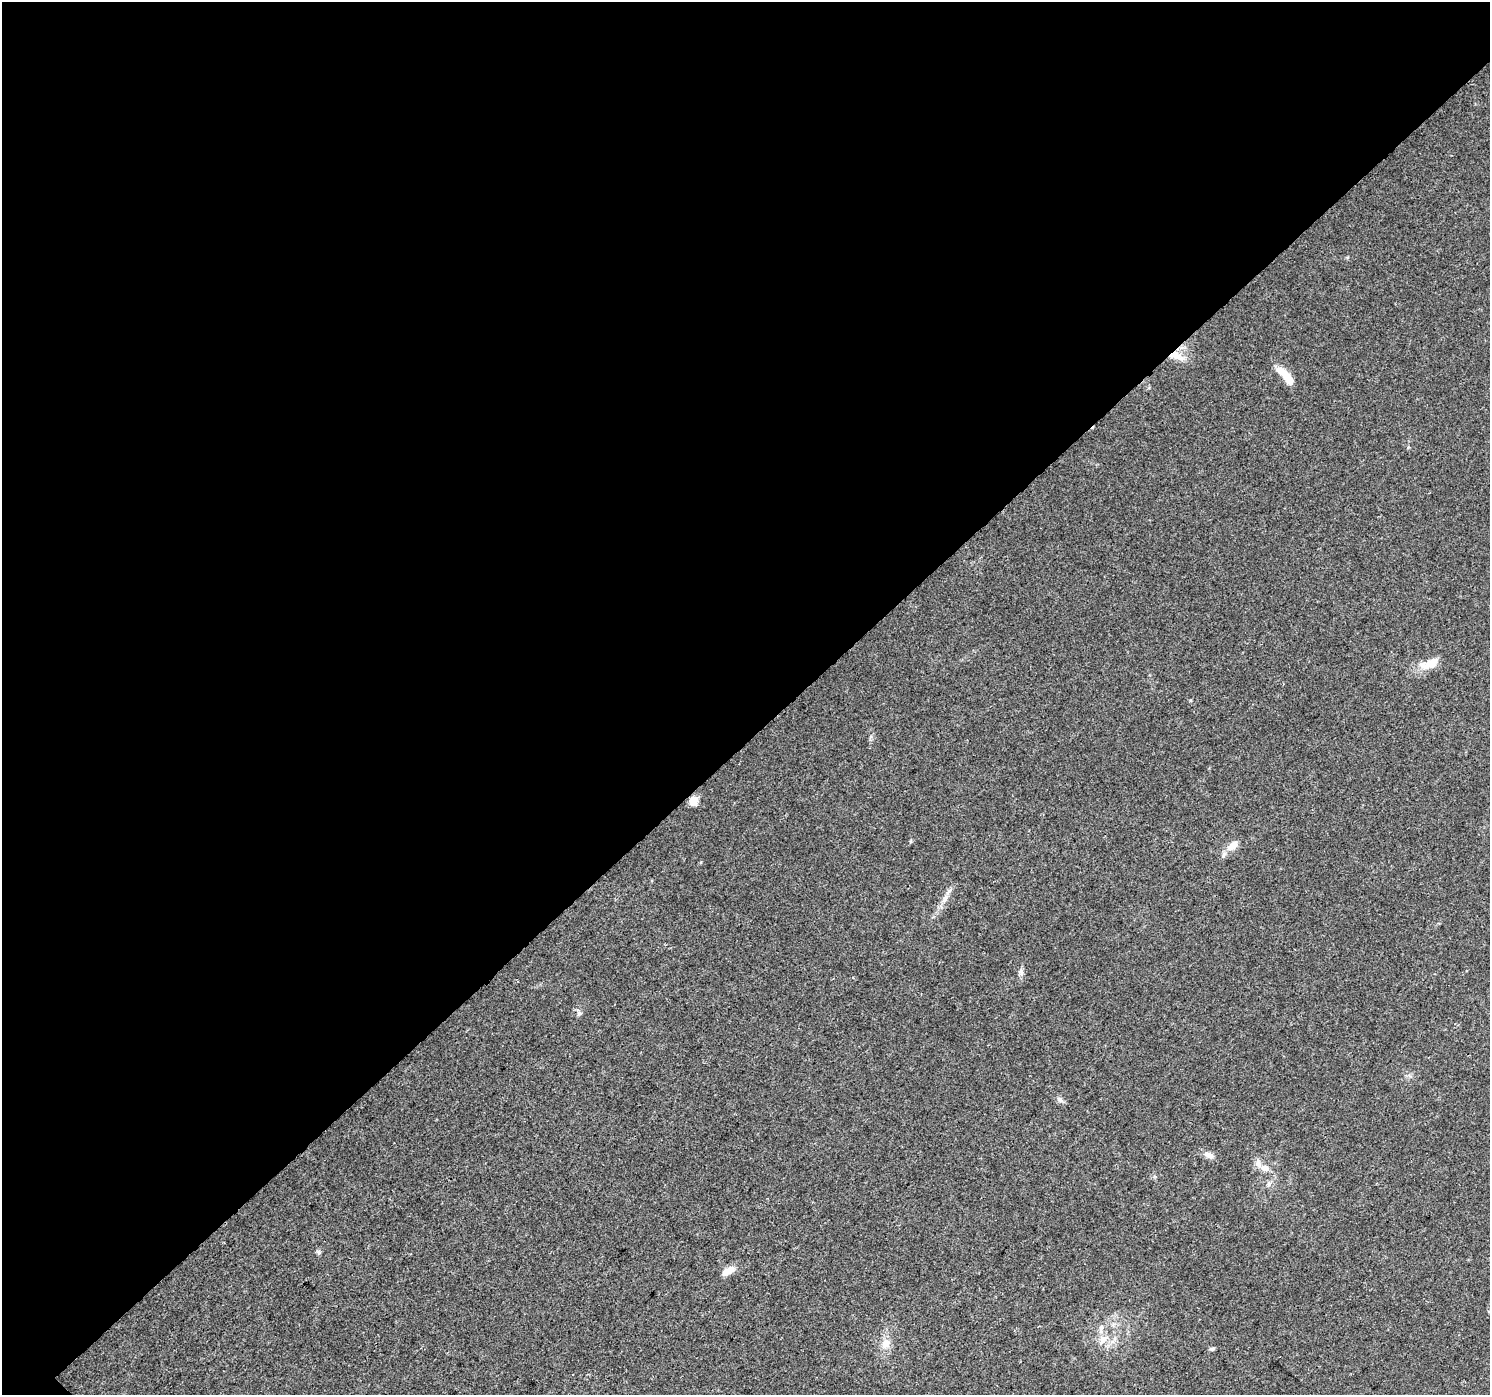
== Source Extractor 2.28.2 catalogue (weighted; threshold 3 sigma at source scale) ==
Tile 2 of 4 x 4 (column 2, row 1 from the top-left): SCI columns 1565-3052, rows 4467-5859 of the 6098 x 6083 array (HDU 1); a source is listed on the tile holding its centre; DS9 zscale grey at full resolution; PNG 1492 x 1397 px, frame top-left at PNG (2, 2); no overlay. Shown black and unused: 53% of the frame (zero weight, under 3 of 4 exposures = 7% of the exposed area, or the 3 px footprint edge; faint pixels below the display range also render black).
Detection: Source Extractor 2.28.2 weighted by HDU 2 'WHT'; one run over the whole footprint, this tile lists its part. Background 0.0386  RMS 0.0038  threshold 0.0172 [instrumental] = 3 sigma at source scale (4.5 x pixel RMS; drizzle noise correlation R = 1.50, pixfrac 1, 0.0396/0.0396 arcsec/px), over >= 5 px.
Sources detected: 21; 3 inside a brighter listed object's ellipse — not listed separately; the other 18 listed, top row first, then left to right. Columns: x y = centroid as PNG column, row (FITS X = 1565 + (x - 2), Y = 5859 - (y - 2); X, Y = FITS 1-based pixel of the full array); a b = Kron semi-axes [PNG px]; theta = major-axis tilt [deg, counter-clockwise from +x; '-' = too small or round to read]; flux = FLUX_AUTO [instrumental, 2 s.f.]
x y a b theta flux
1175 355 18 10 -7 5.1
1288 378 18 9 -60 5.1
1431 663 26 11 30 5.8
693 801 10 9 - 3.6
911 841 6 3 71 0.45
1233 845 15 8 39 4.2
945 898 11 5 66 1.8
1021 972 9 6 -89 1.2
579 1013 7 6 - 0.92
1060 1099 9 6 -39 1.3
1209 1155 13 7 -25 2.1
1265 1168 11 8 -1 2.5
1269 1184 8 5 70 0.93
318 1252 7 4 -71 0.65
728 1271 16 7 29 4.6
1103 1339 17 9 48 3.9
885 1343 11 9 61 3.6
1212 1349 7 5 15 0.67
Overlapping masked pixels (flux is a lower limit): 1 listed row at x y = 1175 355